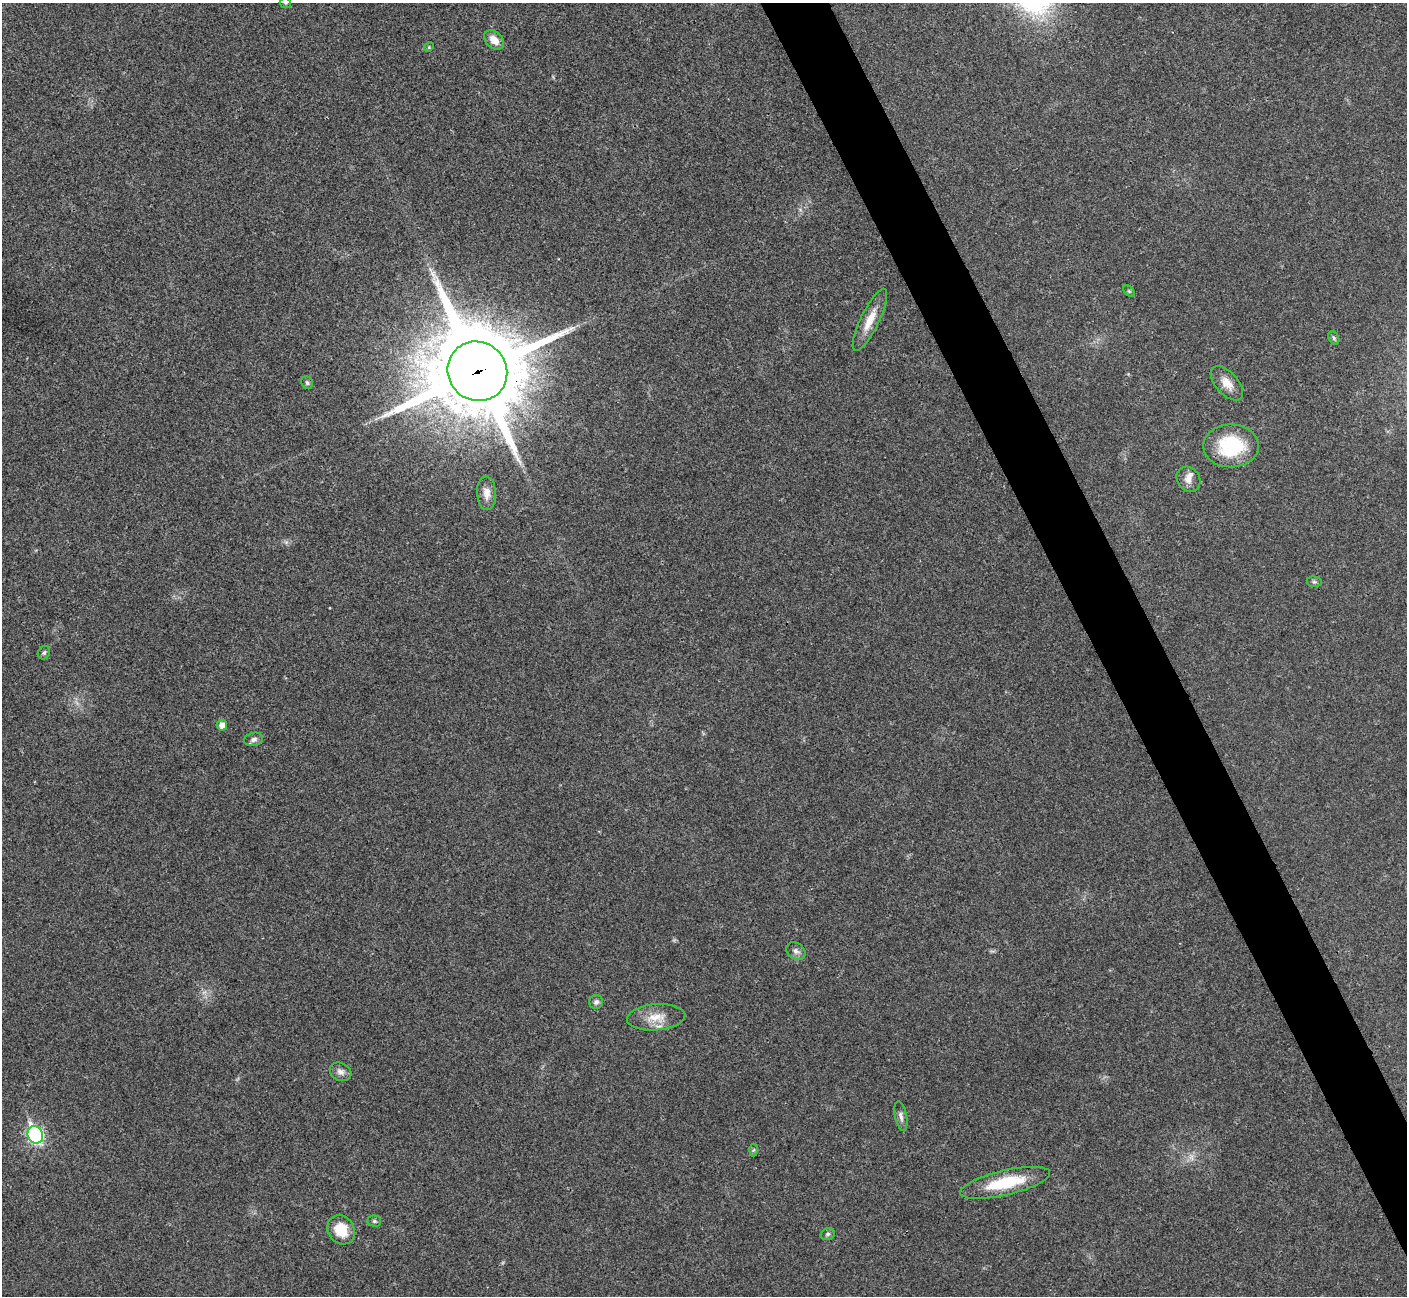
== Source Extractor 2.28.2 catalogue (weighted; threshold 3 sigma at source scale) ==
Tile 6 of 4 x 4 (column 2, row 2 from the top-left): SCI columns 1409-2813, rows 2744-4037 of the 5629 x 5618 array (HDU 1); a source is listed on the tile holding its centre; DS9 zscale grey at full resolution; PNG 1409 x 1298 px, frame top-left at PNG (2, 3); each listed source drawn as its Kron ellipse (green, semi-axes under 4 px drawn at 4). Shown black and unused: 4% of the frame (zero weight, under 3 of 4 exposures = <1% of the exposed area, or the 3 px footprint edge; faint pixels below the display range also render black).
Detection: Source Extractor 2.28.2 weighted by HDU 2 'WHT'; one run over the whole footprint, this tile lists its part. Background 0.0224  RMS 0.004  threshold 0.018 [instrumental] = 3 sigma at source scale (4.5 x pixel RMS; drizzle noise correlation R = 1.50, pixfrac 1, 0.05/0.05 arcsec/px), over >= 5 px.
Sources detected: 30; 1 too faint to see at this stretch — neither listed nor drawn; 2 inside a brighter listed object's ellipse — not listed separately; the other 27 listed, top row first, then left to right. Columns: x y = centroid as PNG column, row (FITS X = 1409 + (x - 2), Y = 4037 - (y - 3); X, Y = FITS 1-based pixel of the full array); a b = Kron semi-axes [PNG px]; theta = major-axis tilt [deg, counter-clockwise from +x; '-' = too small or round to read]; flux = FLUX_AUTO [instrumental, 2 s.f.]
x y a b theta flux
285 3 5 5 - 0.57
494 40 11 8 -41 4.4
429 47 5 4 - 0.45
1129 291 7 4 -45 0.54
870 320 34 9 64 6.9
1334 338 7 5 -61 0.68
477 371 30 29 - 6400
307 383 7 5 -57 0.78
1227 383 21 11 -48 5
1231 446 28 21 0 27
1188 479 13 11 -54 3
486 493 17 9 -87 3.4
1314 582 7 5 -7 0.82
44 653 7 6 - 0.85
222 725 5 5 - 2.9
254 739 9 6 15 1.5
796 951 10 8 -35 1.8
596 1002 7 7 - 1.4
656 1017 29 13 4 7.3
341 1072 11 8 -26 2.2
901 1116 15 6 -79 1.8
35 1135 9 7 -65 82
753 1150 6 4 87 0.66
1005 1183 46 12 13 20
374 1221 7 5 0 0.77
341 1230 15 13 -57 9.9
828 1234 7 5 16 0.88
Overlapping masked pixels (flux is a lower limit): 1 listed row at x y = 477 371
Isophote crosses this tile's border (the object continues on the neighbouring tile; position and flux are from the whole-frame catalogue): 1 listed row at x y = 285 3